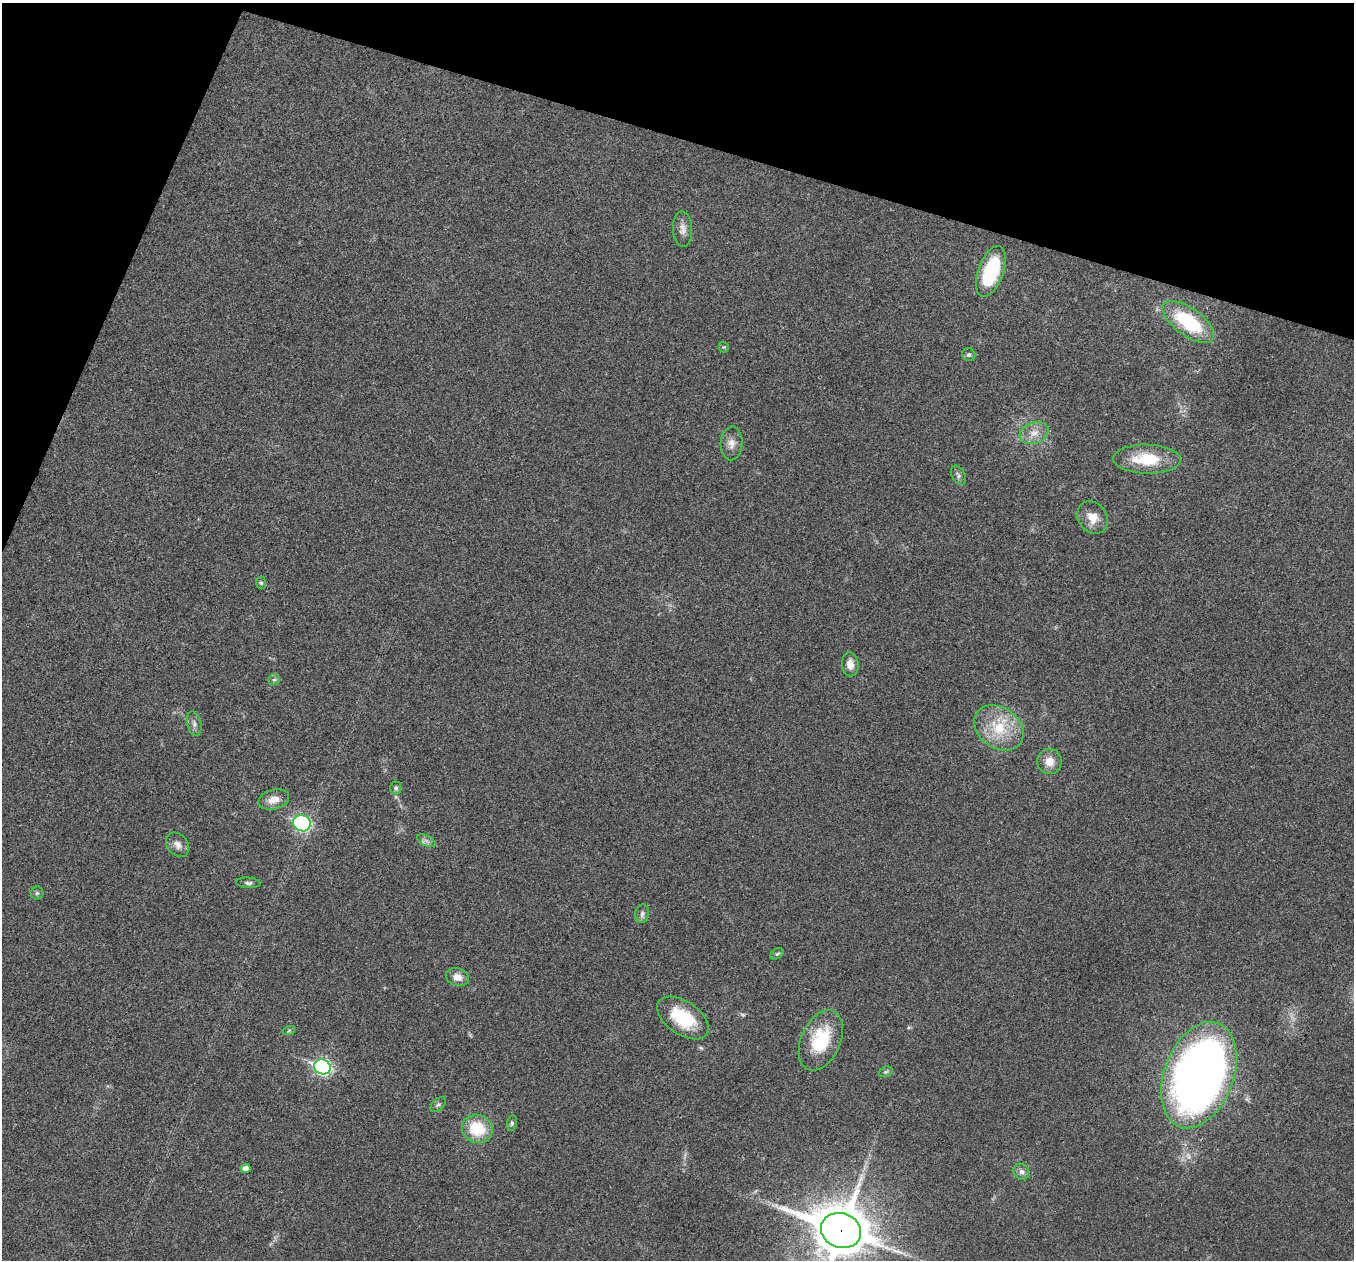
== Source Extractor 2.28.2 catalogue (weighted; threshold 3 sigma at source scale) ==
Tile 2 of 4 x 4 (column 2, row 1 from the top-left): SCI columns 1355-2706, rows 3908-5165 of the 5417 x 5431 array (HDU 1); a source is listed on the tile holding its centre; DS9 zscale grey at full resolution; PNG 1356 x 1262 px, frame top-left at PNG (2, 3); each listed source drawn as its Kron ellipse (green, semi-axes under 4 px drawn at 4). Shown black and unused: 15% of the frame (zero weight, under 3 of 4 exposures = <1% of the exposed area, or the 3 px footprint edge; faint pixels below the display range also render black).
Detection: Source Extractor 2.28.2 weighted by HDU 2 'WHT'; one run over the whole footprint, this tile lists its part. Background 0.0212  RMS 0.0041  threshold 0.0183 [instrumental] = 3 sigma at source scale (4.5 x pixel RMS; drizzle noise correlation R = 1.50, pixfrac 1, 0.05/0.05 arcsec/px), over >= 5 px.
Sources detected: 39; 1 too faint to see at this stretch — neither listed nor drawn; the other 38 listed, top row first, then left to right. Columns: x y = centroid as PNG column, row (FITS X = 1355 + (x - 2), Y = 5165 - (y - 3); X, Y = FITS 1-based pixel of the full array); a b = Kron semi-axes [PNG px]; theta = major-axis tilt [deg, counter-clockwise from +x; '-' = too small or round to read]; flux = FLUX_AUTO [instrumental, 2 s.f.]
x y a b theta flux
683 229 18 9 -88 2.9
991 271 26 12 70 30
1188 322 30 14 -35 30
724 347 5 5 - 0.49
969 355 7 6 - 0.86
1034 433 15 10 21 4.3
732 443 17 11 86 3.6
1147 459 34 14 -1 16
958 475 10 6 -61 1.3
1093 517 17 14 -54 5.8
261 583 6 5 - 0.72
850 664 12 8 -85 3.8
274 680 6 5 - 0.77
194 724 12 7 -75 1.7
999 728 27 20 -36 16
1049 761 13 12 - 5.1
396 788 6 5 - 0.81
274 800 15 10 15 4.5
302 823 9 8 - 58
426 841 10 5 -26 1.4
178 845 13 10 -52 2.7
248 883 12 5 -4 1.1
37 893 6 6 - 0.8
642 914 9 7 82 1.4
777 954 7 5 30 0.73
457 977 12 9 -17 3.3
683 1018 29 16 -34 20
289 1030 6 4 20 0.59
821 1040 32 19 66 23
322 1067 8 7 - 99
886 1072 7 5 20 0.69
1199 1075 55 34 69 310
438 1105 9 5 42 0.99
512 1123 8 5 81 0.72
477 1129 15 14 - 15
246 1168 5 4 - 2.2
1021 1172 8 7 - 1.7
841 1230 20 17 -19 2000
Overlapping masked pixels (flux is a lower limit): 2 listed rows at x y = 1199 1075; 841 1230
Isophote crosses this tile's border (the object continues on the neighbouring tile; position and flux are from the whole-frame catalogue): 1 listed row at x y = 841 1230